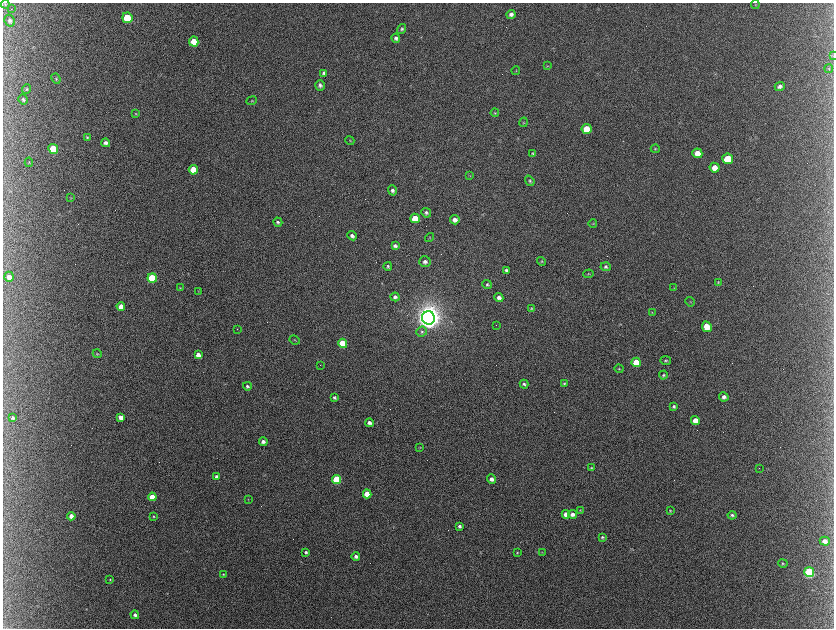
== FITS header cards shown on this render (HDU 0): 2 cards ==
NAXIS1  =                 1663 / length of data axis 1
NAXIS2  =                 1252 / length of data axis 2

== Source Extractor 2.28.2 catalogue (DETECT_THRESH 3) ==
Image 1663 x 1252 px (HDU 0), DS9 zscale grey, zoomed out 1/2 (1 PNG px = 2 x 2 image px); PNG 836 x 630 px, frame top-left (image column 2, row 1251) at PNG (3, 3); each listed source drawn as its Kron ellipse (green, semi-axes under 4 px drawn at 4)
Background 379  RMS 10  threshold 30.9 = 3 sigma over >= 5 px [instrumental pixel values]
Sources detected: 132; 13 cannot appear on this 1/2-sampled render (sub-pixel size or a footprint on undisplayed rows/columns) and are neither listed nor drawn; the other 119 listed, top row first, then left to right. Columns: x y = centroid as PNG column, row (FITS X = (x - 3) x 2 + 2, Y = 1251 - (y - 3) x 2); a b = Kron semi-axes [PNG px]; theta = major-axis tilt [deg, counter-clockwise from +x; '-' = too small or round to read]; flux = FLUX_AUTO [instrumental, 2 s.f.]
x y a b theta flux
5 4 4 2 - 1.4e+03
755 5 4 2 - 1.2e+03
11 9 2 1 - 5.3e+02
511 14 4 4 - 7.4e+03
127 18 5 5 - 9.4e+04
10 21 6 5 - 5.9e+03
402 29 5 4 - 4.0e+03
396 38 4 4 - 5.8e+03
194 41 5 4 - 3.1e+04
833 56 3 2 - 1.2e+03
547 66 4 2 - 1.5e+03
829 69 4 4 - 2.8e+03
516 70 4 2 - 1.1e+03
324 73 4 4 - 5.6e+03
56 79 5 3 - 2.5e+03
320 85 5 5 - 6.1e+03
780 86 5 4 - 7.1e+03
27 89 5 4 - 2.8e+03
23 99 5 4 - 3.8e+03
252 101 5 4 - 2.6e+03
495 113 4 4 - 2.5e+03
135 114 4 3 - 1.8e+03
524 122 5 4 - 2.6e+03
587 129 5 5 - 5.0e+04
87 137 4 3 - 2.6e+03
350 140 5 2 - 1.7e+03
106 143 4 4 - 7.2e+03
53 149 5 4 - 9.9e+04
655 149 4 3 - 2.3e+03
697 153 5 5 - 2.5e+04
533 154 4 4 - 2.8e+03
728 159 5 5 - 6.5e+04
29 162 5 3 - 1.4e+03
715 168 5 5 - 1.6e+04
193 170 5 4 - 5.0e+04
470 176 3 2 - 1.1e+03
530 181 5 4 - 3.2e+03
392 190 5 4 - 5.6e+03
71 198 4 3 - 1.4e+03
426 213 5 4 - 4.7e+03
415 218 5 4 - 4.7e+04
455 220 5 4 - 1.2e+04
278 222 5 4 - 5.1e+03
593 224 4 3 - 2.0e+03
352 236 5 4 - 6.8e+03
430 237 5 3 - 1.4e+03
395 246 4 4 - 6.4e+03
542 261 4 4 - 2.3e+03
425 262 6 5 - 7.0e+03
388 266 4 3 - 3.2e+03
606 267 5 4 - 4.2e+03
506 270 3 3 - 4.3e+03
589 274 5 3 - 1.9e+03
9 277 5 4 - 1.5e+04
152 278 5 4 - 1.3e+05
718 282 4 3 - 1.7e+03
487 285 5 4 - 3.8e+03
180 288 4 3 - 1.7e+03
674 288 3 2 - 8.4e+02
198 291 3 2 - 1.1e+03
395 297 4 4 - 6.4e+03
499 298 5 4 - 1.0e+04
690 302 5 2 - 1.5e+03
121 307 4 4 - 2.5e+04
531 308 3 3 - 1.6e+03
652 313 4 3 - 1.7e+03
428 318 6 6 - 3.3e+06
496 325 2 2 - 1.2e+03
707 327 5 4 - 3.3e+04
237 329 2 2 - 8.9e+02
422 332 5 4 - 4.3e+03
295 340 5 3 - 1.9e+03
343 343 4 4 - 6.7e+04
97 354 4 3 - 1.8e+03
198 355 4 4 - 1.5e+04
666 361 5 3 - 2.5e+03
636 362 4 4 - 5.3e+04
320 365 2 1 - 5.0e+02
619 369 4 3 - 1.9e+03
663 375 4 4 - 2.6e+03
564 383 4 3 - 2.6e+03
524 384 4 3 - 4.0e+03
247 386 4 4 - 4.5e+03
724 397 5 4 - 7.6e+03
334 398 3 3 - 3.8e+03
674 406 3 3 - 3.7e+03
121 417 4 3 - 1.3e+04
13 418 4 3 - 4.5e+03
695 420 4 4 - 2.4e+04
369 423 4 4 - 8.5e+03
263 442 4 4 - 7.7e+03
420 447 4 3 - 1.8e+03
591 468 4 3 - 2.3e+03
759 468 2 1 - 2.4e+03
216 477 4 3 - 5.6e+03
337 479 4 4 - 1.3e+05
492 479 5 4 - 9.4e+03
367 494 4 4 - 5.7e+04
152 497 4 4 - 4.2e+04
248 499 3 2 - 1.0e+03
580 510 4 3 - 1.5e+03
670 511 4 3 - 2.0e+03
566 514 4 4 - 1.7e+04
572 514 4 4 - 1.0e+04
732 515 4 4 - 4.1e+03
71 516 4 4 - 1.3e+04
153 517 3 3 - 1.8e+03
459 526 3 3 - 4.7e+03
602 537 4 4 - 3.0e+03
825 541 5 4 - 1.1e+04
306 552 3 3 - 3.5e+03
542 552 3 2 - 1.1e+03
517 553 3 2 - 1.7e+03
356 557 4 4 - 6.6e+03
783 563 5 3 - 2.3e+03
809 572 5 4 - 2.3e+05
223 574 3 3 - 1.7e+03
110 580 3 3 - 1.8e+03
135 615 4 3 - 6.6e+03
At the frame edge (FLAGS 8, measured only in part): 1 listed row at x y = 833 56
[13 sub-pixel or undisplayed-footprint detections neither listed nor drawn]